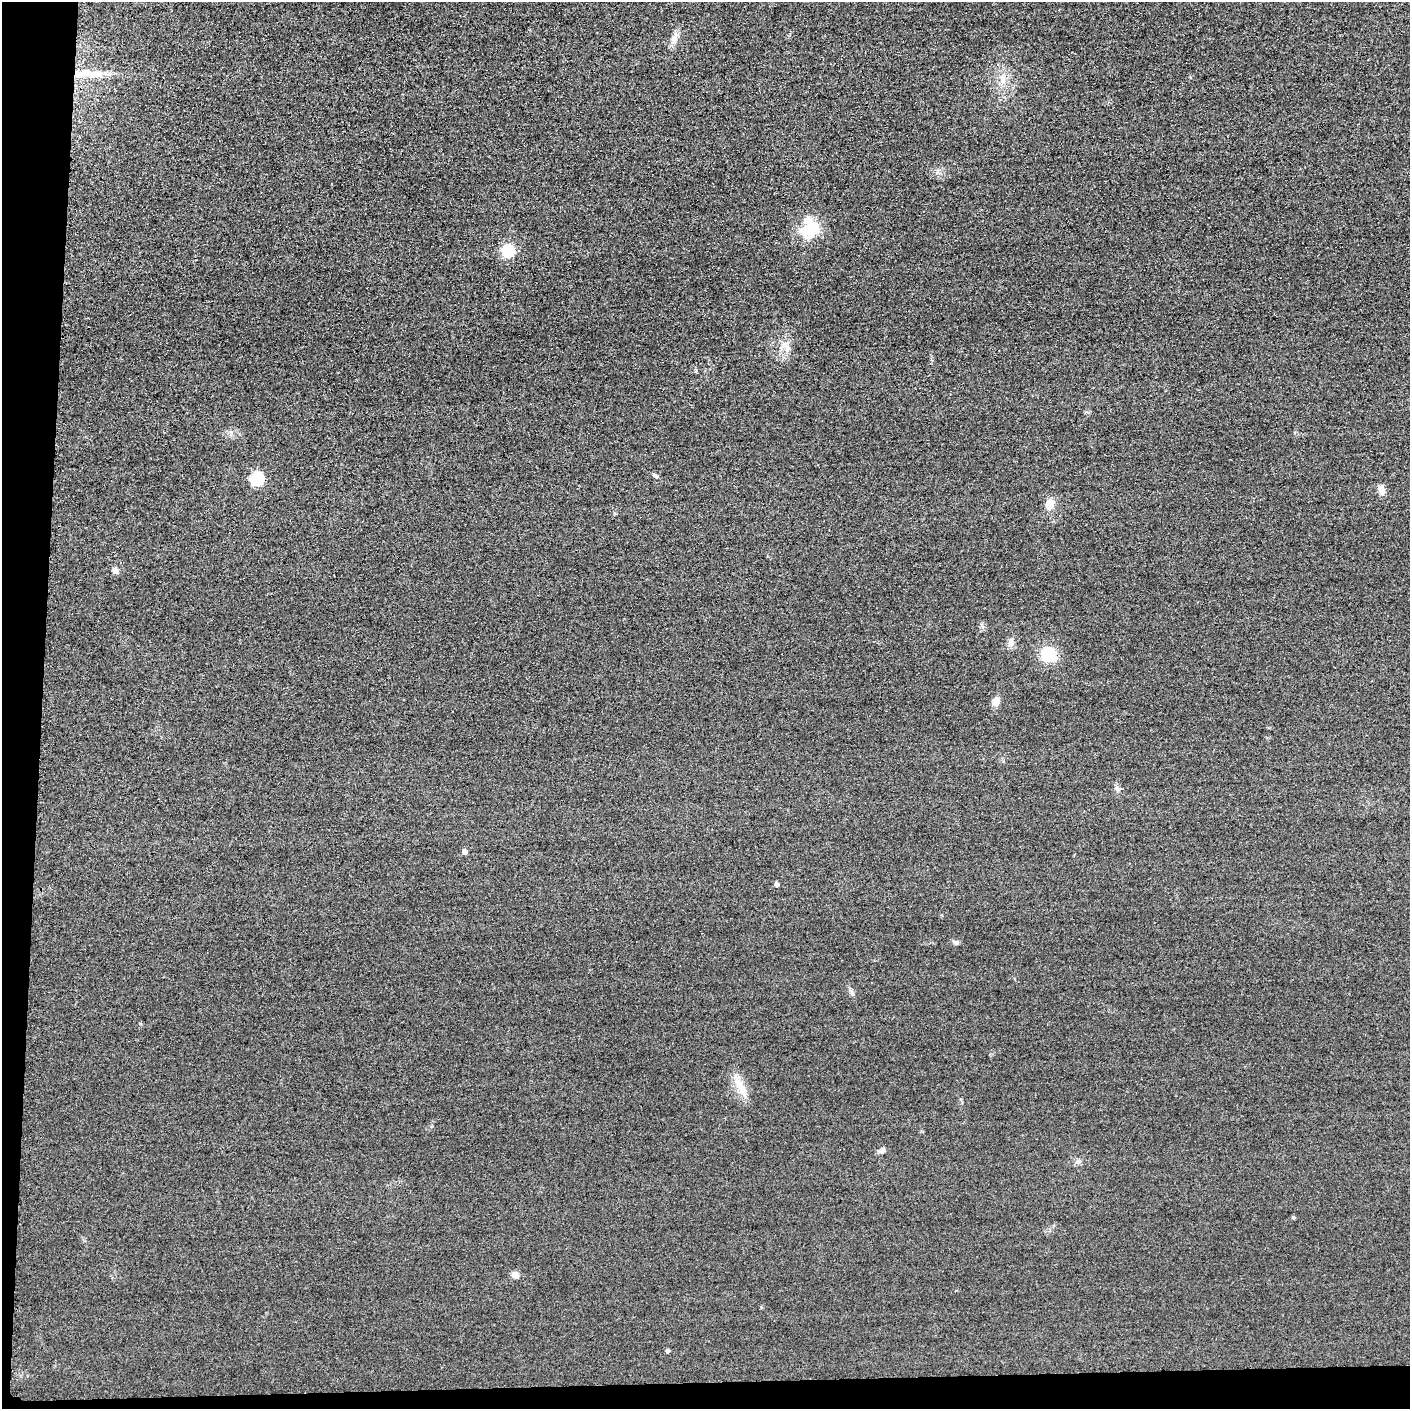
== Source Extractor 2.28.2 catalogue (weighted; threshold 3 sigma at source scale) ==
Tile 7 of 3 x 3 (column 1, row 3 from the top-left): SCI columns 15-1422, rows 29-1435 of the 4251 x 4275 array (HDU 1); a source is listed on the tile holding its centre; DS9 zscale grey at full resolution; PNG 1412 x 1411 px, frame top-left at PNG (2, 2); no overlay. Shown black and unused: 5% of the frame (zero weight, under 3 of 4 exposures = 3% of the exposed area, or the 3 px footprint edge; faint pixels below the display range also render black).
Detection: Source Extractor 2.28.2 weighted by HDU 2 'WHT'; one run over the whole footprint, this tile lists its part. Background 0.0604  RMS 0.017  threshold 0.0775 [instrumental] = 3 sigma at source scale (4.5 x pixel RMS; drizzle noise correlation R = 1.50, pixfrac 1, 0.05/0.05 arcsec/px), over >= 5 px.
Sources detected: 25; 1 inside a brighter listed object's ellipse — not listed separately; the other 24 listed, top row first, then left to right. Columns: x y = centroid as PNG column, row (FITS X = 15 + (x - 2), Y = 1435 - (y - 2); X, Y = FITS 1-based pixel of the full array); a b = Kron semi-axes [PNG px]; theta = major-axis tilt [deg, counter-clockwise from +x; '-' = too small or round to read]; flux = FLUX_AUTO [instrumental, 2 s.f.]
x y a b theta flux
674 38 17 8 67 13
93 74 33 11 -3 35
1002 79 14 6 -86 12
810 228 27 23 75 57
508 250 6 6 - 150
786 346 16 6 -60 11
655 475 10 4 -34 3.4
257 478 6 6 - 210
1381 490 11 8 -76 10
1050 504 13 10 73 19
115 570 7 7 - 6.9
1011 642 14 7 75 7.9
1048 655 12 11 - 76
996 702 10 7 72 12
1117 789 8 6 -40 5.2
464 852 5 4 - 9.2
776 884 5 5 - 4.9
955 942 8 5 -25 4.6
852 993 10 4 -61 4.1
741 1087 32 9 -62 26
882 1151 10 6 18 5
1293 1217 5 4 - 2.4
515 1275 10 8 -60 7.7
667 1351 4 4 - 4.1